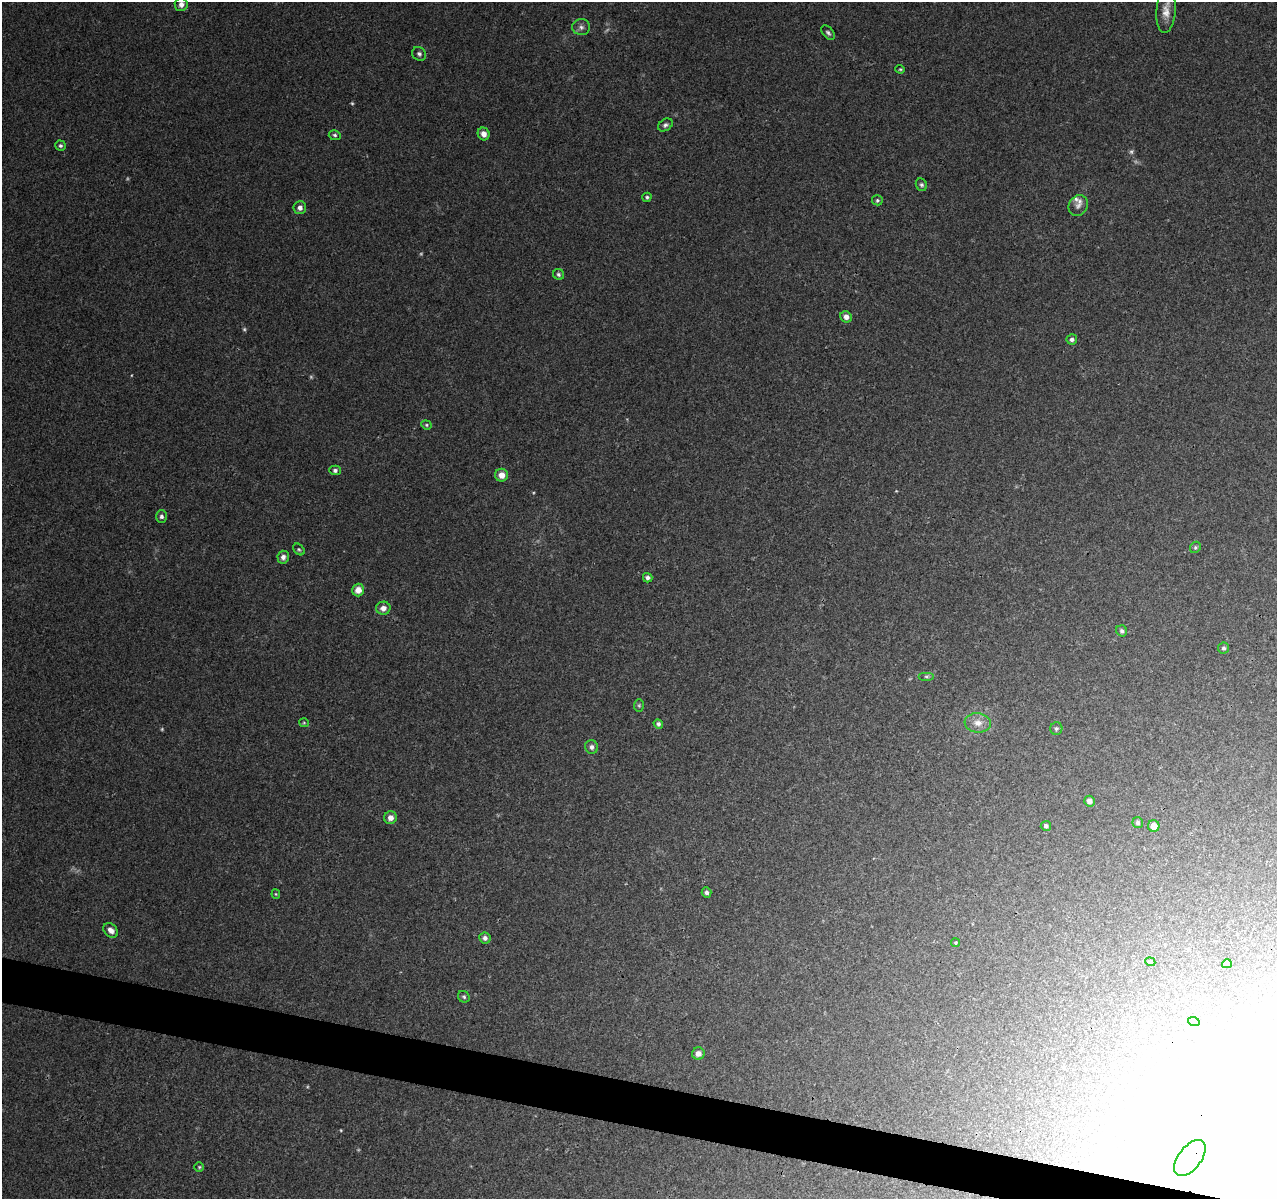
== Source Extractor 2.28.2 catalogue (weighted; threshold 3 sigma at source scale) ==
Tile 6 of 4 x 4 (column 2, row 2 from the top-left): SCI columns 1286-2560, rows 2681-3877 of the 5117 x 5298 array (HDU 1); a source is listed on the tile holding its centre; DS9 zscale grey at full resolution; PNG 1279 x 1201 px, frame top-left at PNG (2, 2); each listed source drawn as its Kron ellipse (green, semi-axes under 4 px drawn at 4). Shown black and unused: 3% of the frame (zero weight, under 3 of 4 exposures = <1% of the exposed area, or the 3 px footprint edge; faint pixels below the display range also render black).
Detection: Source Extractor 2.28.2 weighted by HDU 2 'WHT'; one run over the whole footprint, this tile lists its part. Background 0.0078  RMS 0.0023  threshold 0.0102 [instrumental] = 3 sigma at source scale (4.5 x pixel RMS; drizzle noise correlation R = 1.50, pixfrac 1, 0.0396/0.0396 arcsec/px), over >= 5 px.
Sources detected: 68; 9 too faint to see at this stretch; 3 inside a brighter object's white glare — neither listed nor drawn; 2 inside a brighter listed object's ellipse — not listed separately; the other 54 listed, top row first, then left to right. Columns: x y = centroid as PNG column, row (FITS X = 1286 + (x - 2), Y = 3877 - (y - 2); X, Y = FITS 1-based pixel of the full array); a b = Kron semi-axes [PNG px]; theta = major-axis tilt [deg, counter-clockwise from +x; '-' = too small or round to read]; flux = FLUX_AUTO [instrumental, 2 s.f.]
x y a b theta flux
181 4 6 6 - 1.3
1166 11 22 9 86 2.7
581 27 9 8 - 0.92
828 33 8 5 -51 0.57
419 54 7 6 - 0.63
900 69 4 4 - 0.28
665 125 8 5 34 0.59
484 134 6 5 - 1.5
335 135 6 5 - 0.45
60 146 5 5 - 0.47
921 185 6 5 - 0.46
647 197 5 4 - 0.41
877 200 5 5 - 0.41
1078 206 11 9 59 1.1
300 208 6 6 - 0.92
559 274 6 5 - 0.5
846 317 6 5 - 1.2
1072 339 5 5 - 0.63
426 425 5 4 - 0.31
335 470 5 4 - 0.53
502 475 6 6 - 2
161 516 6 5 - 0.63
1195 547 6 5 - 0.38
299 549 7 4 -48 0.38
283 557 6 5 - 0.98
648 578 5 4 - 0.61
358 590 6 6 - 2.3
383 608 7 6 - 1.4
1122 631 6 5 - 0.57
1224 648 6 5 - 0.49
926 676 8 4 0 0.38
639 705 6 5 - 0.36
304 723 5 4 - 0.26
978 723 13 9 -7 2.1
658 724 5 4 - 0.58
1056 729 6 6 - 0.49
592 747 7 6 - 0.79
1089 801 5 5 - 0.98
390 818 6 6 - 1.4
1138 823 5 5 - 0.59
1046 826 5 5 - 0.54
1154 826 6 5 - 1.9
706 892 5 4 - 0.65
276 894 4 4 - 0.23
111 930 8 6 -43 1.2
485 938 6 5 - 0.82
956 943 4 4 - 0.3
1150 962 5 4 - 0.29
1227 964 5 4 - 1.1
464 997 6 5 - 0.43
1194 1022 6 3 -18 0.28
698 1054 6 6 - 1.4
1190 1158 21 11 52 4.3
199 1167 4 4 - 0.28
Overlapping masked pixels (flux is a lower limit): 1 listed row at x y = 1190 1158